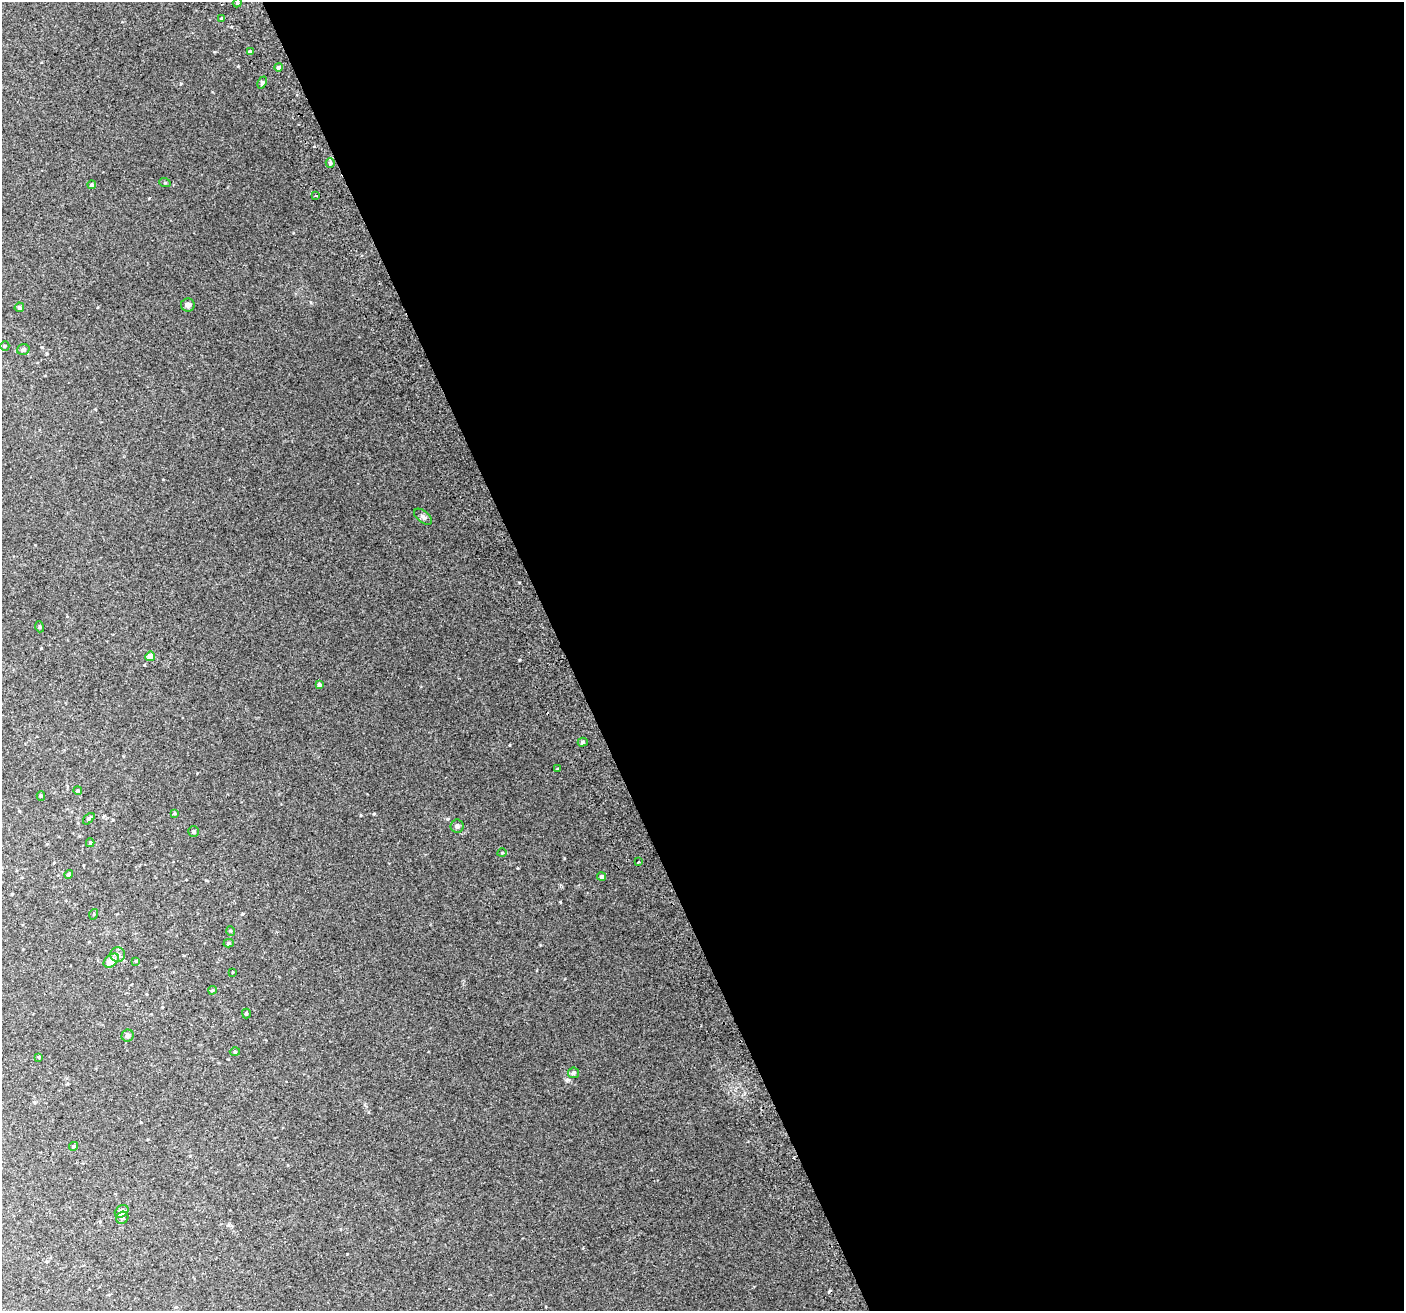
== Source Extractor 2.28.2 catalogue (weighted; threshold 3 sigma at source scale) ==
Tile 8 of 4 x 4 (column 4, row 2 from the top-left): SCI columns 4248-5649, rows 2776-4084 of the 5688 x 5494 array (HDU 1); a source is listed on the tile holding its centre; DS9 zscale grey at full resolution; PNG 1406 x 1313 px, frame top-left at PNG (2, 2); each listed source drawn as its Kron ellipse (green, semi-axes under 4 px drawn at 4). Shown black and unused: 60% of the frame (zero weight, under 2 of 3 exposures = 2% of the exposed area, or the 3 px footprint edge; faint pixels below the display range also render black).
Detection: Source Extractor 2.28.2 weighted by HDU 2 'WHT'; one run over the whole footprint, this tile lists its part. Background 0.0744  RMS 0.014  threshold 0.063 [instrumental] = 3 sigma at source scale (4.5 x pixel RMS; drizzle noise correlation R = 1.50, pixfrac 1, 0.0396/0.0396 arcsec/px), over >= 5 px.
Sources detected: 47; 1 cosmic-ray / hot-pixel residue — neither listed nor drawn; the other 46 listed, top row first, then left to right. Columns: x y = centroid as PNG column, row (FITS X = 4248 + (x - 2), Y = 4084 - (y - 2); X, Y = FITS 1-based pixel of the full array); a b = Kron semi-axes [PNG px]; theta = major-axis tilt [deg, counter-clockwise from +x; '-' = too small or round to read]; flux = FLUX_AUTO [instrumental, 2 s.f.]
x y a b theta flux
237 3 4 3 - 1.4
222 18 3 3 - 1.4
250 52 3 3 - 2.8
279 67 4 4 - 2.9
262 83 6 4 65 2.4
330 163 5 4 - 3.1
165 183 6 3 -19 1.2
92 185 4 4 - 2.5
316 196 3 3 - 2.8
188 305 7 6 - 5
19 307 5 4 - 3.3
5 346 5 4 - 1.5
23 349 6 5 - 3.7
423 517 10 5 -40 3.4
40 627 5 3 - 1.3
150 656 5 4 - 12
319 684 4 4 - 2.8
583 742 5 4 - 2.6
557 769 4 3 - 1.3
78 790 4 4 - 1.7
41 796 5 4 - 1.7
174 813 4 3 - 1.2
89 819 7 4 46 2.5
457 826 6 6 - 4.5
193 831 5 5 - 2.7
90 843 4 4 - 1.7
502 853 5 3 - 1.2
638 862 2 2 - 1.5
69 874 4 4 - 2.2
602 877 4 4 - 3.3
94 914 5 3 - 1
231 931 5 3 - 1.2
229 943 5 4 - 2.2
118 954 7 7 - 5.2
111 961 8 5 39 22
136 961 4 4 - 1.2
233 972 3 2 - 0.68
212 990 4 3 - 1.6
246 1013 5 4 - 1.4
128 1036 6 5 - 4.9
235 1052 5 3 - 1.4
39 1057 4 3 - 1.2
574 1073 5 5 - 2.9
74 1146 4 4 - 2
122 1211 7 5 33 9.3
122 1218 6 5 - 2.7
Unlisted compact peaks at least as high as the median listed source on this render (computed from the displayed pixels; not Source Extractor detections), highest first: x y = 568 1080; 519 660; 560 902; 238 66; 374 814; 510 745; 42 347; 181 83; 361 815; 314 146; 149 198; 214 52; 540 945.